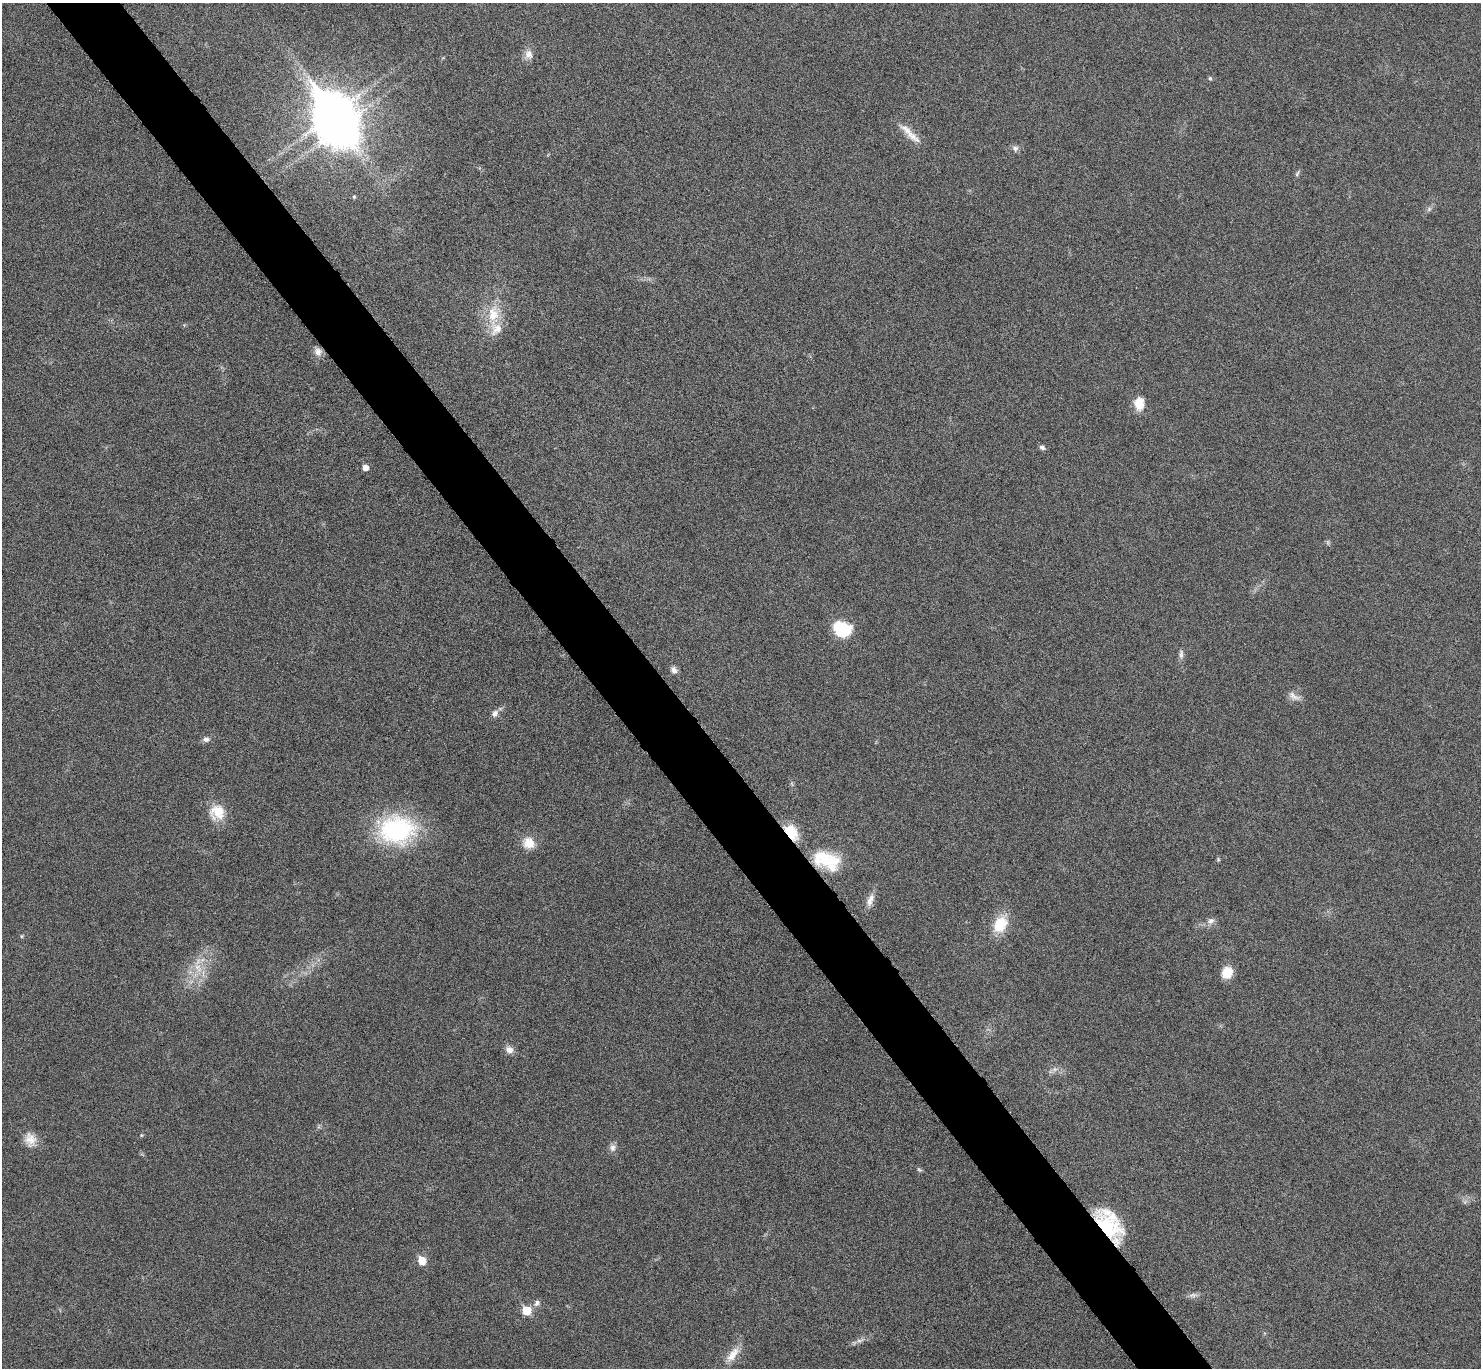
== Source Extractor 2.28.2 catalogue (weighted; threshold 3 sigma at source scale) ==
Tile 11 of 4 x 4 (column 3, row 3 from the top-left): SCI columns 2966-4444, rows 1529-2894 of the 5934 x 5929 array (HDU 1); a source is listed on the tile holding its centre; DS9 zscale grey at full resolution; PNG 1483 x 1370 px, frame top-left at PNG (2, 3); no overlay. Shown black and unused: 5% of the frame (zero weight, under 4 of 8 exposures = <1% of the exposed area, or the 3 px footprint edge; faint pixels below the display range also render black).
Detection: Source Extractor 2.28.2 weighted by HDU 2 'WHT'; one run over the whole footprint, this tile lists its part. Background 0.0235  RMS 0.0036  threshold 0.0148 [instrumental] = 3 sigma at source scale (4.09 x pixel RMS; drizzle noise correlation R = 1.36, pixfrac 0.8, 0.05/0.05 arcsec/px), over >= 5 px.
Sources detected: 47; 1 inside a brighter object's white glare — not listed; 3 inside a brighter listed object's ellipse — not listed separately; the other 43 listed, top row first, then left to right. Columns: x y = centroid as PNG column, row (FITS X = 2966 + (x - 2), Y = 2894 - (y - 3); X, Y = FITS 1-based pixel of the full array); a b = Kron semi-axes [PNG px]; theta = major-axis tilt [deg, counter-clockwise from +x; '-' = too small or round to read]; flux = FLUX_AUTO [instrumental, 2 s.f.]
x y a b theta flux
528 54 13 11 -86 2.4
1210 78 6 5 - 0.47
334 113 14 11 -38 930
906 129 28 9 -48 4.5
1015 148 8 7 - 1.2
1297 174 8 4 55 0.64
354 197 5 4 - 0.4
1429 209 8 4 46 0.77
493 314 26 16 87 9.2
318 352 11 9 -64 2
1139 404 17 12 -90 4.6
1042 447 7 5 -33 0.93
365 467 5 5 - 2.4
842 629 17 14 -21 15
1181 654 12 6 87 1.2
674 670 9 7 -49 1.5
1294 696 18 7 -32 2
495 713 9 7 54 1.7
206 739 9 6 2 1.3
217 812 19 18 - 7.2
397 830 44 34 3 38
791 832 20 12 -55 8.4
529 843 15 13 -45 4.8
826 859 35 18 -12 15
1218 859 6 4 -73 0.41
870 900 19 7 71 2.5
1211 921 9 8 - 1.6
1000 924 22 16 58 8.9
198 968 15 8 -55 3.8
1227 973 12 10 69 5.8
509 1050 9 8 - 2
1054 1069 7 5 -44 0.88
141 1135 5 3 - 0.3
30 1139 18 14 -78 3.9
612 1148 10 9 - 1.5
919 1170 8 3 -13 0.46
1107 1227 34 20 -50 22
422 1261 6 6 - 7.2
1193 1295 10 6 0 1.2
537 1303 10 7 57 1.2
526 1311 6 6 - 9.1
859 1341 7 5 0 0.88
732 1355 24 10 53 4.4
Overlapping masked pixels (flux is a lower limit): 3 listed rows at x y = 791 832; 826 859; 1107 1227